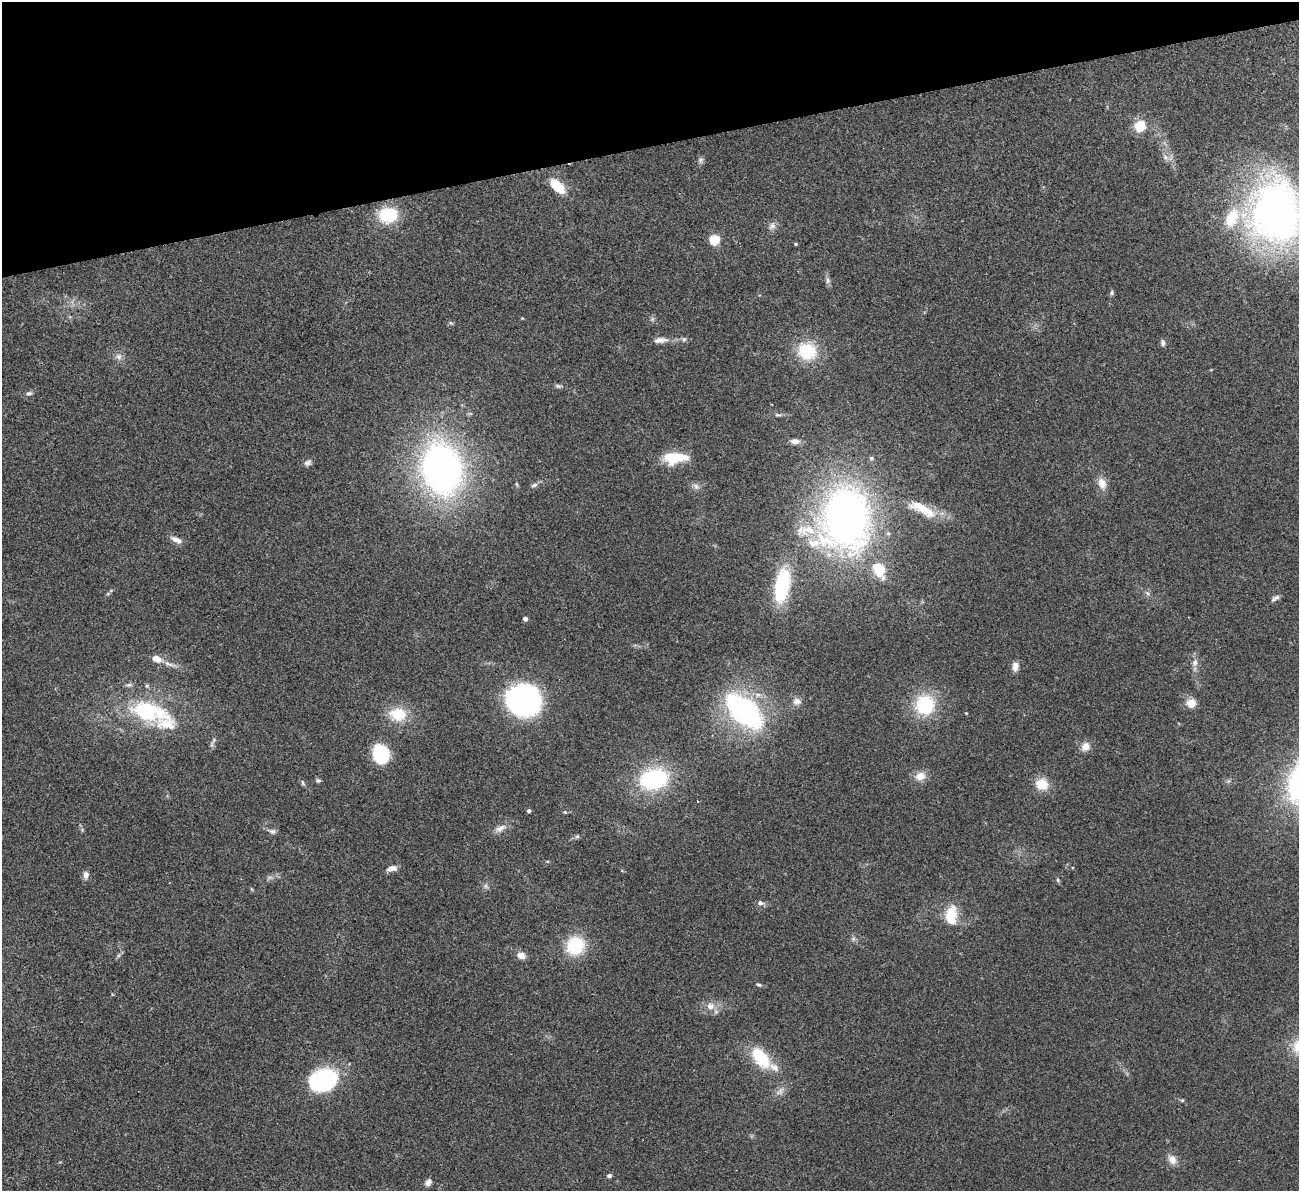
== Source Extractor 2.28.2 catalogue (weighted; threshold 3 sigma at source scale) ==
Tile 3 of 4 x 4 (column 3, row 1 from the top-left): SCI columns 2651-3947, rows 3733-4921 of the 5300 x 5207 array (HDU 1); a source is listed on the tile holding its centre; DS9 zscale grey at full resolution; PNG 1301 x 1193 px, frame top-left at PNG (2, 2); no overlay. Shown black and unused: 12% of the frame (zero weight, under 2 of 3 exposures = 3% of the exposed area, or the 3 px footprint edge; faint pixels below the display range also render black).
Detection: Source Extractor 2.28.2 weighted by HDU 2 'WHT'; one run over the whole footprint, this tile lists its part. Background 0.0951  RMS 0.0086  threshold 0.0389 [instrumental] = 3 sigma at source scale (4.5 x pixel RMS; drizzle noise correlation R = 1.50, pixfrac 1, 0.05/0.05 arcsec/px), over >= 5 px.
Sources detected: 93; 1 too faint to see at this stretch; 3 inside a brighter object's white glare — not listed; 5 inside a brighter listed object's ellipse — not listed separately; the other 84 listed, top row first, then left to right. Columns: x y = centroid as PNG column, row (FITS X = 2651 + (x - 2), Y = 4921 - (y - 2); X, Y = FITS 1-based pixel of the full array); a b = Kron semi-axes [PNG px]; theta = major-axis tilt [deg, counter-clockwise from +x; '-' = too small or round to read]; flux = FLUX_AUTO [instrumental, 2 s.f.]
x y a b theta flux
1140 126 14 12 49 17
1165 157 10 6 -63 3.2
700 160 9 7 80 2.2
556 185 17 8 -44 27
1281 213 62 47 -89 400
388 215 21 17 4 35
1232 218 25 15 64 32
772 226 12 9 68 4
714 239 5 5 - 53
795 244 5 3 - 0.79
828 280 10 6 -86 2.7
1112 293 7 5 59 1.6
522 318 4 4 - 0.71
451 323 6 4 -44 1.2
684 339 7 6 - 2
661 340 21 8 7 6.3
1163 343 8 5 -83 2.5
807 351 14 12 -15 47
119 357 10 9 - 4.5
558 386 10 5 -10 2
29 393 9 6 16 2.5
778 415 11 4 -8 2
795 441 11 7 -5 4.7
675 457 25 9 0 28
308 463 11 7 31 3
441 469 42 31 -77 370
1102 483 16 10 -72 8.1
516 484 6 4 -88 1
534 485 9 5 17 2.3
696 486 10 7 -46 3.2
922 508 37 13 -28 22
846 517 55 42 82 480
176 540 15 7 -23 5.7
879 570 16 11 -66 30
782 585 32 13 79 68
1147 593 8 5 -37 2.2
108 594 6 4 2 1.1
1275 598 12 6 29 2.7
525 619 4 4 - 4.1
157 659 14 8 -20 7.1
1195 662 11 7 74 4.7
1015 666 11 7 83 5.3
129 685 8 5 1 2.2
147 686 6 5 - 1.3
524 701 22 18 -18 230
797 701 11 10 - 4.9
1191 703 13 12 - 7.9
925 705 19 18 - 53
744 711 35 20 -43 190
148 712 46 22 -11 79
966 713 4 3 - 0.72
398 714 20 15 -7 25
1085 747 11 10 - 6.9
381 754 21 18 -68 33
920 776 15 11 20 8.1
654 779 18 12 10 120
318 780 6 5 - 1.7
303 783 8 4 -68 1.5
1042 784 16 15 - 14
529 811 4 4 - 2.1
565 812 5 4 - 0.92
500 828 17 8 25 5.9
272 831 12 6 -20 3
577 836 6 6 - 1.5
392 868 14 7 7 4.9
86 875 10 7 88 4.1
269 878 10 4 30 2.3
1058 880 6 4 -88 1.1
486 886 8 5 -82 2.2
760 903 9 6 -13 3
952 915 30 14 89 18
853 939 6 5 - 1.6
575 946 16 15 - 47
119 955 7 4 71 1.6
521 955 11 9 -27 5.7
759 985 7 4 -13 1.4
710 1006 13 11 -10 7.9
761 1058 28 15 -52 36
324 1080 32 24 22 72
780 1091 15 8 43 5.3
1182 1100 5 5 - 1
1172 1160 12 10 -55 6.8
609 1176 5 5 - 2.2
428 1182 9 6 56 3.9
Isophote crosses this tile's border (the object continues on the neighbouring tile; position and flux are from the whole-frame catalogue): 1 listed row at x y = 1281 213